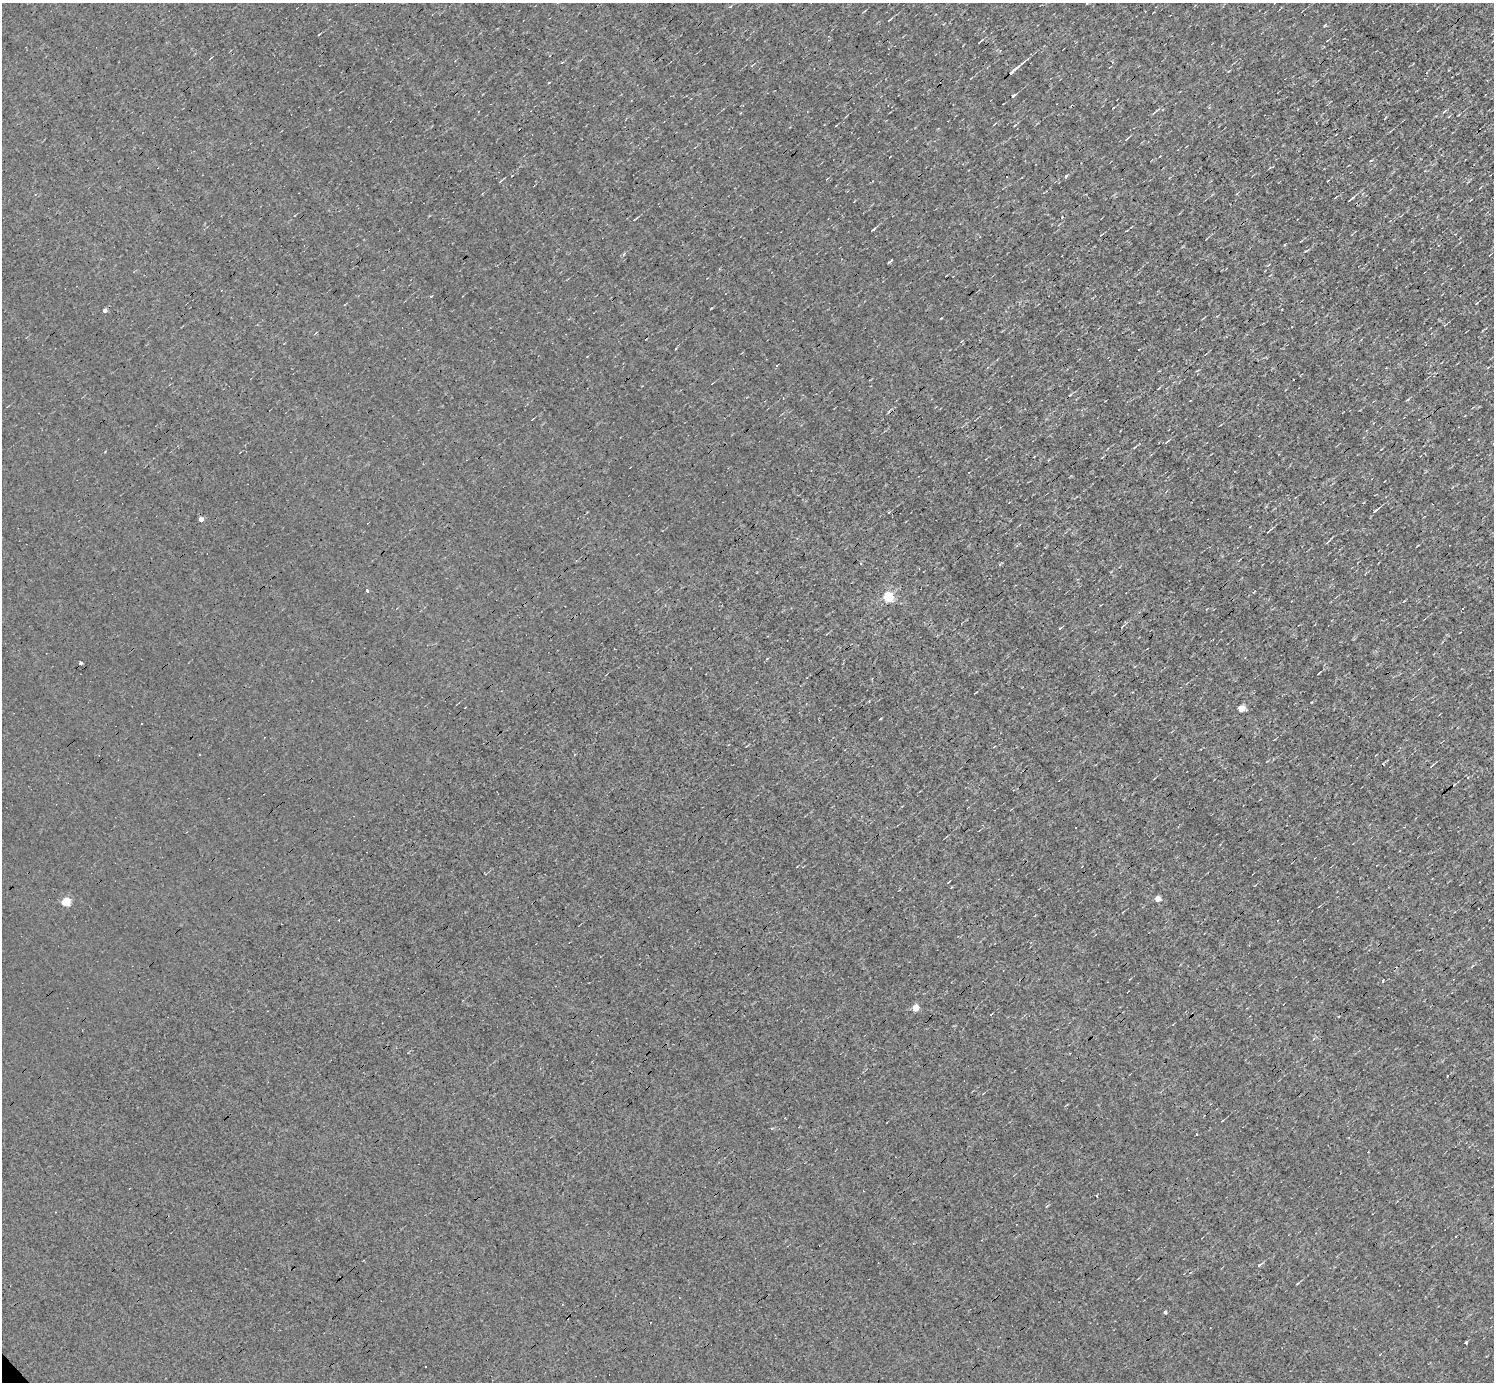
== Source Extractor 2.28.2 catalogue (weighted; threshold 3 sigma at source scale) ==
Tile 10 of 4 x 4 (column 2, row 3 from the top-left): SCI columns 1493-2984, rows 1532-2911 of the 5967 x 5966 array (HDU 1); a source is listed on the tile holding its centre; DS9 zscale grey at full resolution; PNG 1496 x 1384 px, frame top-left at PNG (2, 3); no overlay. Shown black and unused: <1% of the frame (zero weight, under 3 of 4 exposures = <1% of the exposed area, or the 3 px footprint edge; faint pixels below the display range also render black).
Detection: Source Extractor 2.28.2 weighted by HDU 2 'WHT'; one run over the whole footprint, this tile lists its part. Background -0.00396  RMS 0.036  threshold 0.163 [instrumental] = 3 sigma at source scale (4.5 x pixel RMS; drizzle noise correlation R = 1.50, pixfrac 1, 0.05/0.05 arcsec/px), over >= 5 px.
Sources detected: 53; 12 cosmic-ray / hot-pixel residue — not listed; the other 41 listed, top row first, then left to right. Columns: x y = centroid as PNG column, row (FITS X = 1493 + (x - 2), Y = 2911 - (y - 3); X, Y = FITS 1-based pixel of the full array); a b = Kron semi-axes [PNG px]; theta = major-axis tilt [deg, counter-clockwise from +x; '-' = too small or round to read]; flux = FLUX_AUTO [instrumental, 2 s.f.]
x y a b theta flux
889 20 3 2 - 2.9
980 42 7 2 41 3.8
562 62 5 3 - 2.9
1016 68 23 3 40 21
1013 96 6 3 35 7.4
1154 112 12 2 41 5.4
1443 112 4 3 - 7.8
1371 160 5 3 - 3.1
1065 176 3 3 - 8.6
827 179 5 2 - 2.2
501 181 7 2 45 3.7
1350 199 10 2 40 7.9
635 219 4 2 - 4
873 229 6 3 30 4.6
1101 235 6 2 44 2.8
1301 241 4 2 - 2.4
890 262 5 2 - 7.1
431 296 3 2 - 3.6
105 310 4 4 - 14
1159 388 4 3 - 2.6
1167 442 6 2 44 3.4
105 451 3 2 - 3.7
1375 510 9 3 36 8.3
201 519 4 4 - 18
1268 532 6 2 40 3.7
1417 546 5 2 - 2.5
367 590 3 3 - 23
888 596 5 5 - 330
1463 608 3 2 - 2.3
1060 629 3 3 - 17
81 663 3 3 - 37
1241 708 5 5 - 69
1432 765 6 3 48 4.2
1157 899 4 4 - 48
66 901 5 5 - 160
1383 980 3 2 - 6.6
916 1008 5 4 - 75
1196 1134 3 2 - 3.7
1259 1265 6 4 36 5.7
1165 1312 4 3 - 7.7
1466 1342 3 3 - 22
Unlisted compact peaks at least as high as the median listed source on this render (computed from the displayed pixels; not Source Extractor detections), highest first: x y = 1325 25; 711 308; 1062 217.